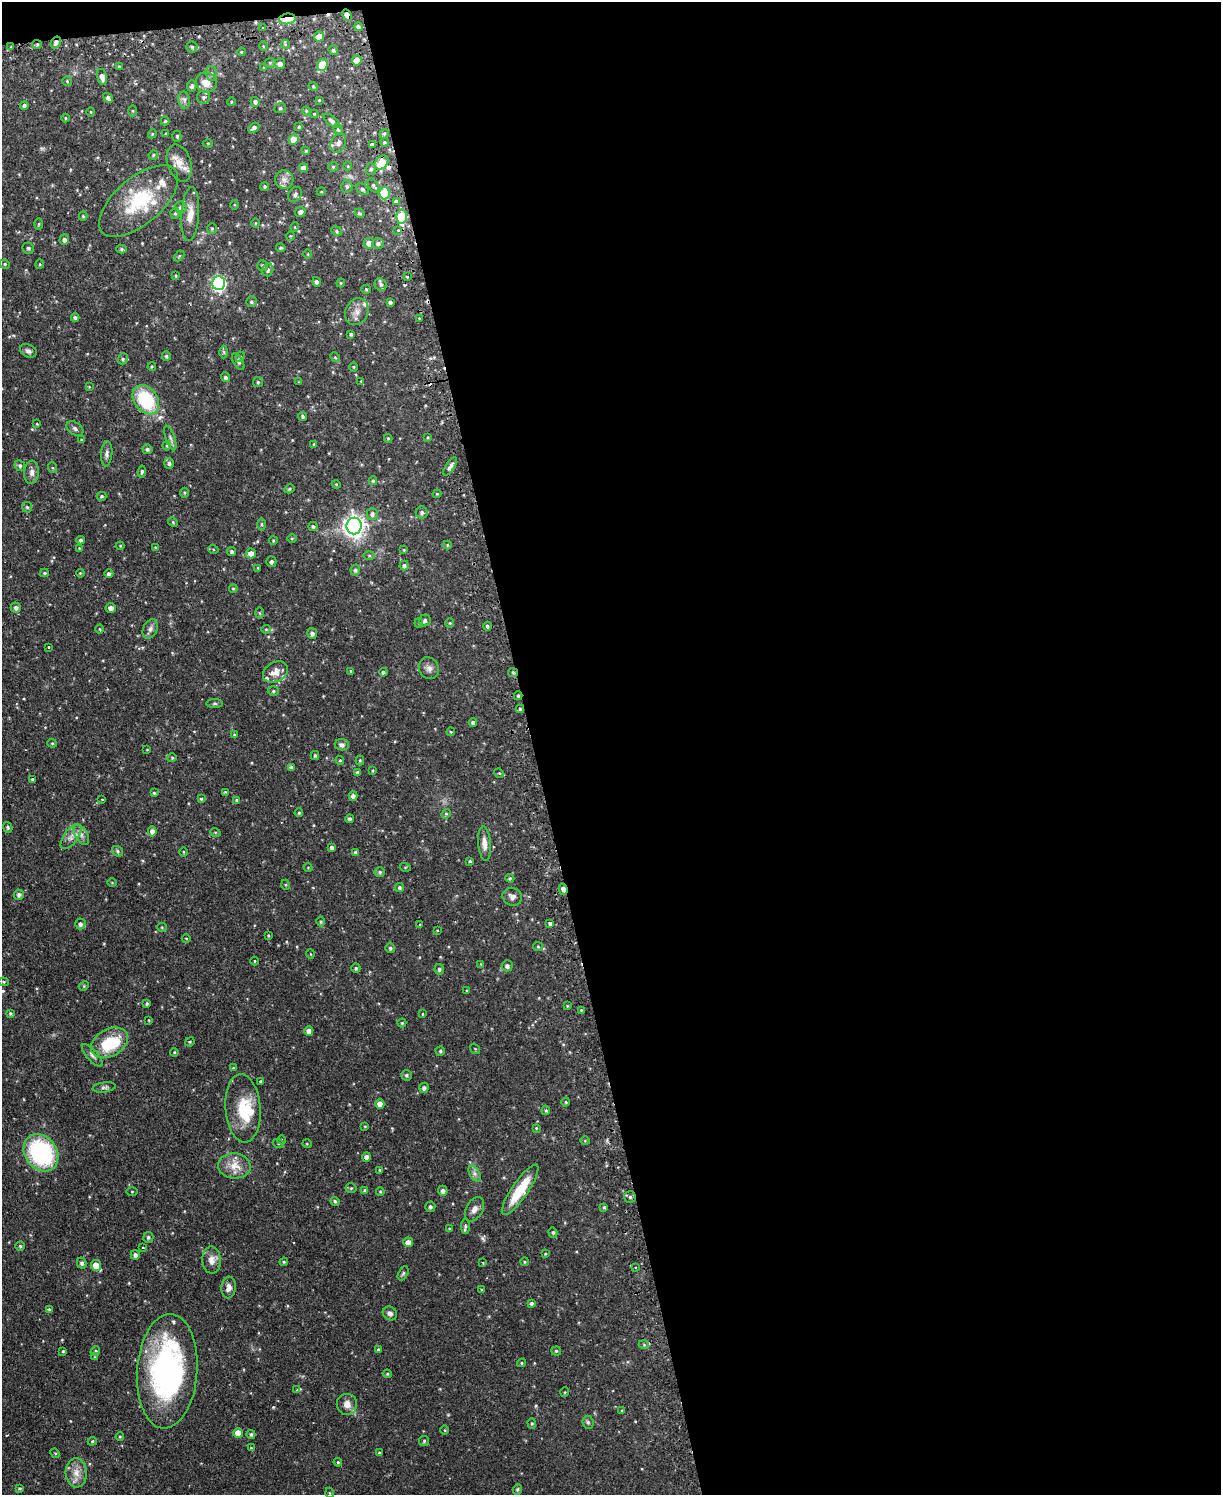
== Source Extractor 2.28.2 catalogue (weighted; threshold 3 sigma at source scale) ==
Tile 4 of 4 x 3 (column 4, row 1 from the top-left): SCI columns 3689-4907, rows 3145-4637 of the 4939 x 4911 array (HDU 1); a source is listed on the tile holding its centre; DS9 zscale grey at full resolution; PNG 1223 x 1497 px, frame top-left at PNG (2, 2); each listed source drawn as its Kron ellipse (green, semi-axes under 4 px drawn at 4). Shown black and unused: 57% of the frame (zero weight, under 2 of 3 exposures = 4% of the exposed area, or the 3 px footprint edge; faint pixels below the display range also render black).
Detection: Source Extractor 2.28.2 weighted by HDU 2 'WHT'; one run over the whole footprint, this tile lists its part. Background 0.0624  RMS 0.0051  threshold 0.023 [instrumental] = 3 sigma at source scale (4.5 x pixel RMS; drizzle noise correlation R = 1.50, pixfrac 1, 0.05/0.05 arcsec/px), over >= 5 px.
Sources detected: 376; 1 too faint to see at this stretch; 1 inside a brighter object's white glare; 5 cosmic-ray / hot-pixel residue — neither listed nor drawn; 13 inside a brighter listed object's ellipse — not listed separately; the other 356 listed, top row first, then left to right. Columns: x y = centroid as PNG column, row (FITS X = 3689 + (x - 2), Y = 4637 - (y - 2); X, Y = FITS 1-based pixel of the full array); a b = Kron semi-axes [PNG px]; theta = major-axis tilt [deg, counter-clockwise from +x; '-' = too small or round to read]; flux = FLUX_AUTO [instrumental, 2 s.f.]
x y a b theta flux
347 15 6 4 -61 2.4
287 19 8 5 6 19
358 27 4 3 - 1.2
263 28 3 3 - 0.65
319 36 5 5 - 4.2
56 42 6 5 - 1.7
37 44 5 4 - 0.64
285 44 5 4 - 0.44
263 46 5 3 - 0.41
11 47 3 3 - 0.41
192 47 5 5 - 0.9
333 50 5 4 - 0.86
241 52 4 4 - 0.53
357 60 5 5 - 4
270 63 5 5 - 0.75
280 64 5 5 - 2.5
322 65 6 5 - 11
119 67 4 3 - 0.7
263 68 4 2 - 0.39
211 73 7 5 -88 1.2
102 77 8 4 -77 2.4
67 81 5 4 - 0.62
206 83 10 10 - 5.4
192 86 5 4 - 1.3
313 86 5 3 - 0.58
203 97 6 6 - 1.4
108 98 5 4 - 1.3
184 100 9 5 -82 1.6
319 100 3 3 - 0.41
231 102 4 3 - 0.39
255 102 5 4 - 1.4
24 105 4 4 - 1
280 108 6 5 - 0.8
133 111 5 3 - 0.54
306 111 4 4 - 0.49
91 112 5 3 - 0.4
314 114 4 3 - 0.42
65 118 4 3 - 0.44
165 121 4 4 - 0.6
332 121 10 4 -38 1.5
299 127 4 3 - 0.56
254 128 6 4 42 1.6
338 130 6 4 -61 0.63
152 134 4 3 - 0.5
166 134 4 3 - 0.49
384 134 5 4 - 0.74
177 136 5 4 - 0.69
294 139 5 5 - 5.7
384 142 4 4 - 0.69
208 143 5 3 - 0.39
338 143 10 7 68 2.1
372 144 4 3 - 1.8
306 151 4 4 - 0.66
153 155 5 4 - 0.59
179 163 19 11 -71 5.4
381 163 8 6 45 10
348 166 5 3 - 0.4
333 167 5 4 - 0.61
303 168 4 4 - 2.7
371 169 6 5 - 1
284 180 9 9 - 2.7
373 185 8 4 -58 0.98
265 186 4 4 - 0.75
347 186 6 5 - 1
363 189 7 5 -39 0.96
321 192 4 3 - 0.41
384 193 6 5 - 17
295 194 8 6 57 1.3
139 201 48 23 41 30
396 201 3 3 - 7.3
235 205 5 3 - 0.47
181 207 6 6 - 1.3
300 212 5 5 - 1.6
175 213 5 4 - 0.75
359 213 5 4 - 0.71
190 214 27 9 86 5.6
83 216 4 4 - 0.61
402 217 7 5 -89 19
255 223 5 3 - 0.46
39 224 5 3 - 0.53
295 227 5 3 - 0.38
212 228 5 5 - 0.62
398 230 3 3 - 0.76
336 231 5 4 - 0.76
290 236 4 4 - 0.48
64 240 5 4 - 1.5
369 243 5 5 - 5.1
378 243 6 5 - 1.2
28 248 6 5 - 0.84
281 248 5 4 - 0.74
121 249 5 4 - 0.86
308 254 5 3 - 0.45
179 256 6 4 45 0.57
5 264 5 4 - 0.67
40 264 4 4 - 0.52
263 265 5 5 - 0.87
268 270 6 5 - 1.5
176 276 4 3 - 0.52
407 277 3 2 - 0.5
316 282 5 4 - 1.1
219 283 7 6 - 110
341 283 4 4 - 0.55
381 284 6 5 - 1.1
366 289 5 4 - 0.67
251 302 5 5 - 0.84
390 303 4 4 - 1.1
357 312 14 11 64 4.2
75 318 4 4 - 1.1
419 318 4 2 - 0.35
351 334 4 4 - 0.8
28 351 9 6 -27 1.6
224 352 6 4 -88 0.72
166 356 5 4 - 0.89
240 357 5 4 - 0.71
335 357 5 4 - 0.52
123 359 6 5 - 0.96
238 361 9 4 -57 1.2
152 367 4 3 - 0.54
354 367 5 3 - 0.44
225 377 5 4 - 1.1
361 381 4 3 - 0.46
258 382 5 5 - 0.72
299 382 3 2 - 0.37
89 387 4 4 - 0.43
146 400 16 11 -53 33
303 416 4 4 - 1
37 424 3 3 - 0.42
75 429 9 6 -34 1.4
428 437 3 3 - 0.43
170 438 13 4 -70 1.4
388 438 4 4 - 0.51
81 440 4 4 - 0.52
314 444 4 4 - 0.56
167 446 4 4 - 0.54
147 449 5 5 - 1
107 454 12 5 85 1.7
169 463 5 5 - 1.1
20 466 6 5 - 1.1
450 466 10 4 58 1.9
53 468 5 3 - 0.51
32 472 12 7 84 2.7
142 472 6 4 81 0.88
373 481 4 3 - 0.69
336 484 4 3 - 0.45
289 489 5 4 - 0.79
185 493 5 3 - 0.54
437 494 4 4 - 0.5
101 496 5 4 - 0.69
27 507 5 5 - 0.77
422 512 6 6 - 1.3
372 514 6 5 - 1.4
173 522 5 4 - 0.66
262 524 6 4 90 0.73
313 526 4 4 - 0.98
354 526 8 7 - 320
292 538 5 3 - 0.48
81 540 4 4 - 1
273 541 4 4 - 0.66
447 545 4 4 - 0.52
120 546 4 3 - 0.45
155 547 3 3 - 0.48
79 548 4 4 - 0.48
213 549 5 3 - 0.53
404 550 4 4 - 0.56
232 551 4 4 - 1.1
251 553 5 5 - 3.2
369 555 6 4 0 0.68
271 562 5 5 - 1.2
404 565 5 4 - 0.99
258 568 3 3 - 0.49
355 570 5 5 - 1.2
44 573 4 3 - 0.66
80 573 4 3 - 0.5
109 574 4 4 - 1.3
233 589 4 3 - 0.66
16 608 5 5 - 1.5
111 608 5 5 - 2.6
260 613 6 4 -89 0.55
425 620 6 5 - 1.3
419 623 4 4 - 0.52
450 623 4 4 - 0.49
487 626 4 4 - 1
100 629 4 3 - 0.41
150 629 10 7 64 2
266 629 5 4 - 0.58
312 633 5 5 - 1.6
48 647 2 2 - 0.45
429 668 11 9 -61 2.5
351 671 4 4 - 0.76
275 672 13 9 30 4.4
383 672 4 4 - 1
513 672 5 4 - 0.71
273 691 5 5 - 0.71
518 696 4 4 - 0.84
215 704 8 4 0 0.79
520 709 4 3 - 0.96
473 722 4 3 - 1.3
451 732 4 4 - 0.58
234 735 3 3 - 0.62
52 743 4 4 - 0.53
342 745 7 5 -8 1.6
147 750 4 2 - 0.3
315 755 4 3 - 0.84
172 758 5 4 - 0.64
340 760 4 4 - 0.65
360 760 5 4 - 0.61
291 767 4 4 - 1.2
373 771 4 3 - 0.47
357 773 4 4 - 0.97
499 773 5 4 - 0.49
32 780 3 3 - 0.76
225 792 4 3 - 0.4
154 793 4 4 - 0.65
353 796 5 4 - 1.7
102 799 4 3 - 0.37
201 799 3 3 - 0.64
236 800 4 3 - 0.52
299 813 4 3 - 0.57
446 814 5 4 - 0.58
350 819 4 4 - 1.1
8 827 5 4 - 0.73
152 831 5 4 - 2.5
215 832 5 3 - 0.51
81 835 11 6 -59 2.4
71 837 14 7 54 3.5
484 843 17 6 -85 3.7
332 848 4 4 - 1.5
117 851 6 5 - 0.87
183 852 4 3 - 0.43
356 852 4 4 - 1.3
470 861 4 3 - 0.6
405 867 5 3 - 0.43
308 868 4 3 - 0.35
380 872 5 4 - 0.88
510 878 4 3 - 0.65
112 883 5 3 - 0.42
286 885 5 3 - 0.45
399 887 4 4 - 0.79
563 889 6 3 -74 3.2
19 895 5 5 - 1.7
512 897 10 8 -26 2.1
321 922 5 4 - 0.67
550 923 4 3 - 5.7
80 924 5 5 - 1.4
420 925 3 3 - 0.53
162 927 5 4 - 0.57
437 930 3 3 - 0.44
268 935 4 3 - 0.46
186 938 4 3 - 0.42
538 947 5 4 - 0.61
390 948 5 4 - 0.99
310 954 5 3 - 0.37
254 961 4 3 - 0.42
481 964 4 4 - 0.42
507 966 5 5 - 1.5
356 968 4 4 - 0.74
439 969 5 4 - 1
4 982 5 4 - 0.58
84 986 5 4 - 0.55
467 991 3 3 - 0.46
147 1003 3 3 - 0.75
567 1006 4 3 - 0.56
581 1010 4 4 - 0.53
10 1013 4 4 - 0.71
422 1014 4 2 - 0.38
149 1020 4 2 - 0.34
402 1023 4 4 - 0.51
309 1031 4 4 - 2.8
190 1042 5 4 - 0.6
110 1043 20 13 30 18
475 1049 6 4 -56 0.49
440 1051 5 4 - 0.77
174 1052 4 3 - 0.5
92 1055 14 5 -48 1.8
233 1068 4 3 - 0.78
406 1075 5 5 - 1
261 1081 4 3 - 0.79
104 1087 12 5 8 1.4
424 1088 5 4 - 1.3
566 1102 4 4 - 0.52
380 1104 5 4 - 3.7
243 1108 34 17 -85 18
546 1110 5 4 - 0.69
365 1126 4 3 - 0.47
536 1128 4 3 - 0.48
282 1140 4 3 - 0.39
585 1141 5 3 - 0.39
278 1143 5 3 - 0.6
307 1144 5 3 - 0.45
41 1153 20 16 -54 61
366 1157 5 4 - 1.5
234 1166 16 12 -4 6.6
380 1170 3 3 - 0.54
475 1174 9 5 -59 1.6
351 1188 5 5 - 0.62
520 1190 30 8 56 16
132 1191 5 4 - 0.49
365 1191 4 3 - 1.1
443 1191 5 4 - 1.6
380 1192 4 3 - 0.6
630 1197 6 6 - 1.1
335 1201 4 3 - 0.87
430 1207 5 5 - 1
604 1207 4 3 - 0.89
474 1209 13 8 62 2.8
465 1227 7 4 -87 1
449 1229 4 3 - 0.48
553 1233 5 4 - 0.73
148 1237 5 5 - 1
408 1242 5 5 - 4
20 1246 5 5 - 0.65
143 1248 3 3 - 0.63
545 1254 3 3 - 0.45
135 1255 5 4 - 1.6
211 1260 13 9 -88 3.8
284 1262 4 4 - 0.54
524 1262 4 3 - 0.54
82 1263 5 5 - 1.2
483 1263 3 3 - 0.37
96 1265 5 5 - 7
635 1267 3 3 - 0.56
403 1273 7 4 62 0.88
229 1288 11 7 85 2.4
482 1290 4 3 - 0.54
531 1303 4 4 - 1.1
49 1309 4 3 - 1.1
390 1313 7 6 - 1.7
644 1345 5 3 - 0.49
378 1349 4 3 - 0.67
63 1351 4 3 - 0.6
95 1351 5 4 - 0.74
556 1351 4 4 - 0.59
95 1357 4 4 - 0.4
521 1363 4 4 - 0.63
167 1371 57 30 86 120
387 1374 4 3 - 0.65
297 1390 4 3 - 0.64
565 1392 5 3 - 0.42
347 1404 10 10 - 3.4
622 1411 4 3 - 0.52
588 1422 6 5 - 1
532 1423 5 4 - 0.6
445 1430 5 3 - 0.44
238 1433 5 5 - 5.2
251 1434 4 4 - 0.91
120 1437 4 3 - 0.58
92 1441 4 3 - 0.61
424 1441 5 5 - 0.69
251 1448 4 3 - 0.46
55 1453 5 4 - 0.55
379 1453 3 3 - 0.7
338 1462 4 4 - 0.53
76 1473 14 10 -86 5.1
20 1488 3 3 - 0.65
517 1489 5 4 - 0.74
330 1493 5 3 - 0.4
Overlapping masked pixels (flux is a lower limit): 8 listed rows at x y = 347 15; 287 19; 56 42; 37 44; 372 144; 513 672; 518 696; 563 889